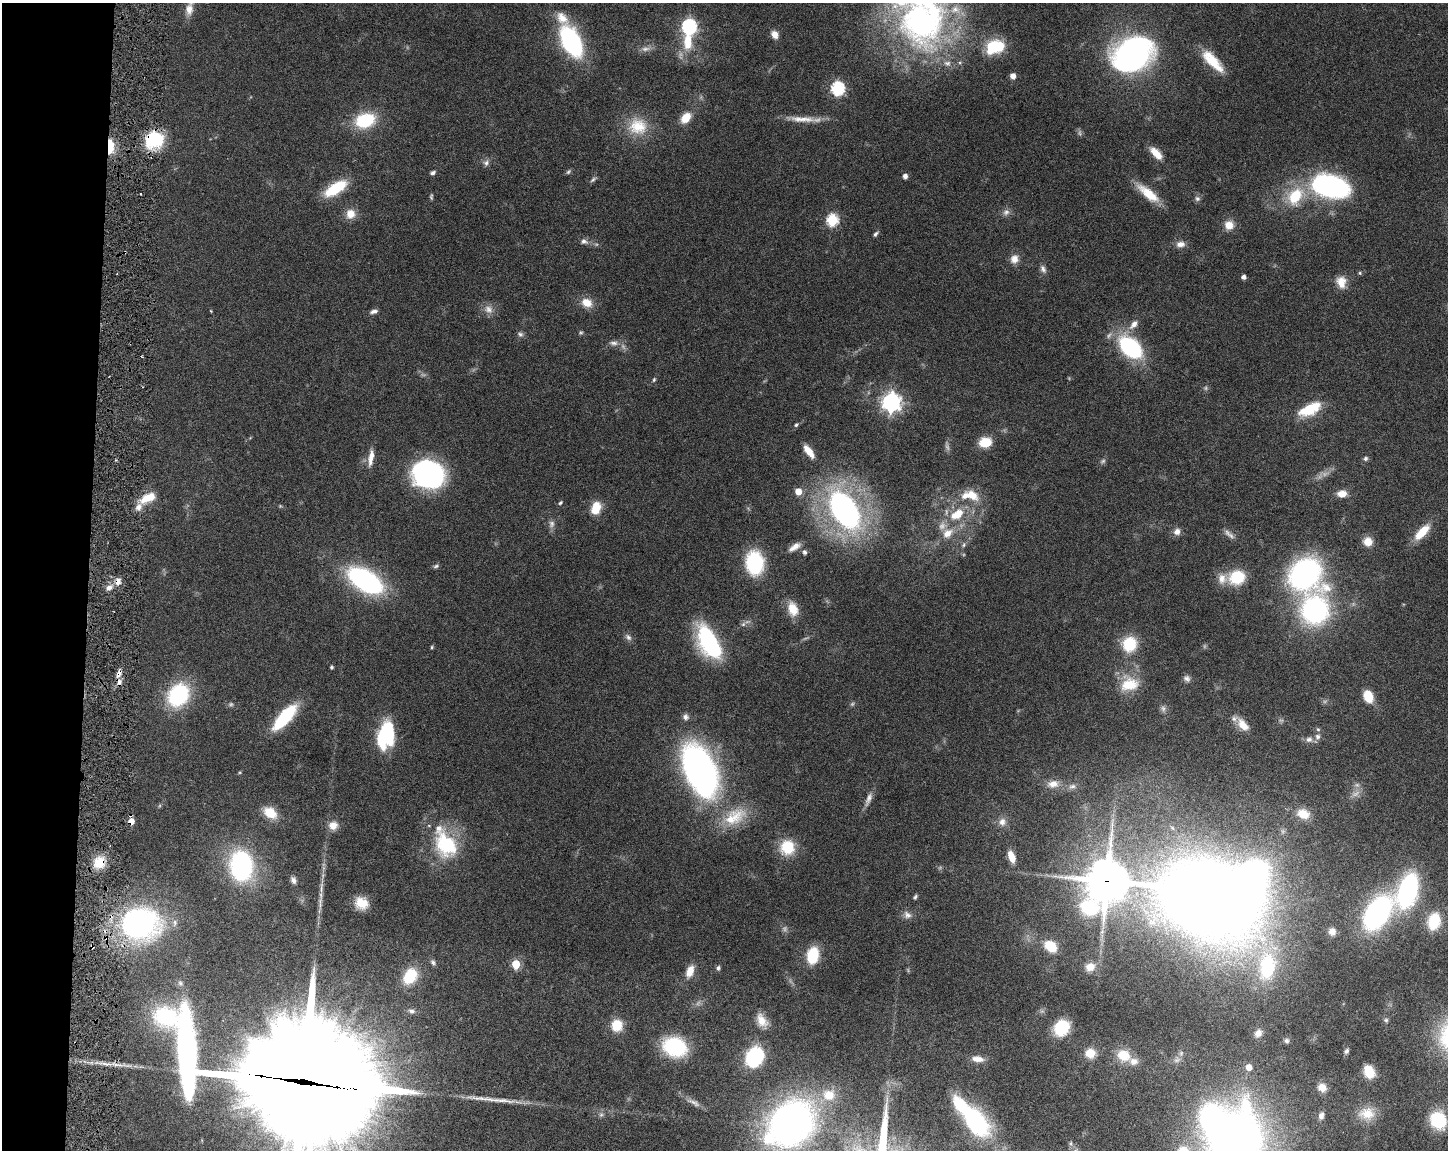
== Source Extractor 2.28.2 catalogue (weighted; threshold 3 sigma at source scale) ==
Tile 4 of 3 x 4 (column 1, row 2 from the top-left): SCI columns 221-1666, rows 2298-3445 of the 4668 x 4598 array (HDU 1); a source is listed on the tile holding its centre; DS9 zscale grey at full resolution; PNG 1450 x 1152 px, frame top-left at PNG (2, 3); no overlay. Shown black and unused: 6% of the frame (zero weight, under 3 of 6 exposures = <1% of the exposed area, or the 3 px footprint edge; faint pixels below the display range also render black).
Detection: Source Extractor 2.28.2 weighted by HDU 2 'WHT'; one run over the whole footprint, this tile lists its part. Background 0.105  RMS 0.0046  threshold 0.0189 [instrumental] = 3 sigma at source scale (4.09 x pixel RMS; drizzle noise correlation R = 1.36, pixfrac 0.8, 0.05/0.05 arcsec/px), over >= 5 px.
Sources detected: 203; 18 too faint to see at this stretch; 5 inside a brighter object's white glare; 1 long thin detection or spike segment (spike, bleed or trail) — not listed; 11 inside a brighter listed object's ellipse — not listed separately; the other 168 listed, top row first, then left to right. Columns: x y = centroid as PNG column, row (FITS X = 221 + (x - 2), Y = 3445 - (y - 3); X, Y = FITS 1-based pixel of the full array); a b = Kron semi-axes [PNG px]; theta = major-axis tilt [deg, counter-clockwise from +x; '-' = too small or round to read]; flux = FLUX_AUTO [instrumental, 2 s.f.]
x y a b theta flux
189 9 17 10 82 4.3
562 18 20 13 -51 6.1
920 21 85 52 -70 140
689 26 7 6 - 90
775 34 9 7 -50 3.3
571 42 23 13 -62 80
688 42 23 12 -90 13
995 47 23 16 20 17
645 49 14 7 6 2.5
1132 54 36 27 24 130
1212 61 32 11 -46 13
1013 76 6 5 - 2.8
837 88 6 6 - 69
686 118 12 8 49 7
802 119 43 8 -4 7.2
365 120 20 14 17 24
638 126 26 24 -10 14
154 139 20 17 27 25
110 146 12 6 -90 17
1156 153 17 8 -46 5.8
486 163 9 7 50 1.7
568 172 8 5 45 0.78
433 173 6 5 - 1.2
905 176 4 4 - 2.2
593 179 10 4 35 0.96
1331 186 42 23 -13 75
336 188 23 10 33 20
1148 193 32 10 -39 11
1295 196 21 15 55 19
431 197 7 4 -89 0.69
1197 199 8 7 - 1.3
350 214 12 11 - 5.1
832 220 6 6 - 48
1229 225 11 11 - 5
876 234 7 5 54 0.99
584 241 12 8 -16 2.1
1180 244 12 8 4 3
1014 259 11 10 - 3.6
1043 269 11 7 -62 1.8
1360 273 5 4 - 0.59
1244 277 4 4 - 2
1341 282 15 12 -78 5.4
587 303 14 11 -22 5.9
488 309 14 12 -22 3.7
211 311 3 3 - 0.37
374 311 10 5 19 1.6
1134 324 14 8 49 3.4
581 332 6 5 - 0.67
520 334 9 7 -36 1.3
614 343 14 7 -1 2.5
1130 347 21 13 -41 54
654 380 6 4 63 0.66
891 402 7 7 - 250
1310 409 20 9 26 19
796 425 5 4 - 0.75
985 442 11 9 10 11
809 451 15 6 -53 5.1
371 458 22 7 81 4.4
1366 458 6 6 - 0.93
428 474 27 23 -17 93
798 491 5 5 - 6.8
1342 494 11 8 7 4.4
972 496 21 12 -40 8
147 498 22 10 23 8.6
560 503 6 4 45 0.77
596 508 15 10 74 8.2
844 510 32 18 -58 150
957 514 19 11 33 11
1177 532 9 8 - 2.5
1422 532 21 8 46 10
947 533 15 11 40 5.8
1231 536 14 5 -49 1.9
1368 541 9 8 - 6
964 545 7 5 51 0.98
795 547 16 7 34 3.3
805 552 6 5 - 1.1
755 563 18 13 -86 39
436 566 8 5 16 0.87
1305 573 27 27 - 100
1237 577 16 14 16 17
365 580 29 15 -32 87
118 581 10 8 83 3
109 587 9 6 24 2.4
793 609 17 12 -70 7.5
1315 610 24 21 76 85
743 624 7 5 45 1.1
628 637 11 6 -45 1.6
709 643 34 16 -60 54
1129 644 16 15 - 15
432 647 5 4 - 0.55
331 667 3 3 - 0.9
119 674 11 6 63 2.3
1187 678 9 8 - 1.6
1129 684 25 20 9 13
178 695 18 14 55 52
1368 696 12 8 -66 9.4
1163 709 9 8 - 1.5
285 717 22 8 48 42
686 717 8 8 - 1.6
1243 725 19 10 -51 5.4
1318 729 6 5 - 0.72
386 735 29 17 79 28
1309 739 9 8 - 2
700 770 37 19 -64 230
240 772 5 4 - 0.45
1053 784 17 10 10 4.8
1072 786 10 7 21 1.9
868 799 21 7 68 2.9
270 813 16 11 -35 8.9
1303 814 15 11 -16 7.2
734 817 37 20 32 17
131 821 5 5 - 5.3
1002 822 11 11 - 3
333 825 11 10 - 4.4
446 844 37 27 -64 31
787 847 16 16 - 14
1011 857 11 6 -71 5.4
99 862 16 14 53 8.8
241 866 23 17 -90 80
293 880 9 7 -65 1.7
1107 881 20 15 60 1400
1408 890 24 13 73 86
915 897 6 5 - 0.79
1207 899 84 54 -22 860
320 902 35 5 86 4.5
361 903 14 12 -32 7.6
1377 913 33 19 55 86
907 915 12 10 -40 2.4
1434 921 15 10 76 18
140 924 38 32 4 110
1332 932 9 8 - 2.6
1050 946 11 8 -36 12
92 947 5 3 - 0.85
813 955 14 10 79 19
433 962 9 7 -58 1.5
516 964 5 5 - 18
1267 966 33 19 84 34
1090 967 11 10 - 5.2
718 968 6 5 - 1
690 971 15 8 70 5.1
410 976 17 12 56 18
411 1011 10 7 -21 1.7
1386 1020 6 6 - 0.81
762 1021 18 11 -59 5.6
617 1025 11 10 - 10
1061 1028 13 11 48 23
1258 1033 10 8 58 2.8
1287 1041 7 6 - 1.1
675 1047 20 16 -23 39
1346 1051 7 5 56 1
1090 1053 11 10 - 6.4
1123 1055 18 14 -27 8.6
754 1057 15 12 63 47
977 1059 15 7 -5 3.7
1249 1067 5 5 - 5.7
1369 1071 11 8 -66 10
303 1082 72 40 -14 13000
1322 1087 9 8 - 4.1
829 1095 19 17 2 11
694 1102 23 7 -26 3.1
1367 1113 21 16 0 8.1
601 1115 8 6 67 1.2
1321 1116 9 6 78 1.9
974 1119 40 15 -48 75
1438 1120 14 12 -55 27
791 1124 48 37 43 190
1235 1139 50 43 68 370
1071 1144 7 5 -80 0.92
Overlapping masked pixels (flux is a lower limit): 11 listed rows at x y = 154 139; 110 146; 118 581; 119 674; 131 821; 99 862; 1107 881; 1207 899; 140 924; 92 947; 303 1082
Isophote crosses this tile's border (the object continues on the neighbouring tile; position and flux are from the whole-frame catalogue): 4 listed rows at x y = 189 9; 920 21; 1235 1139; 1071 1144